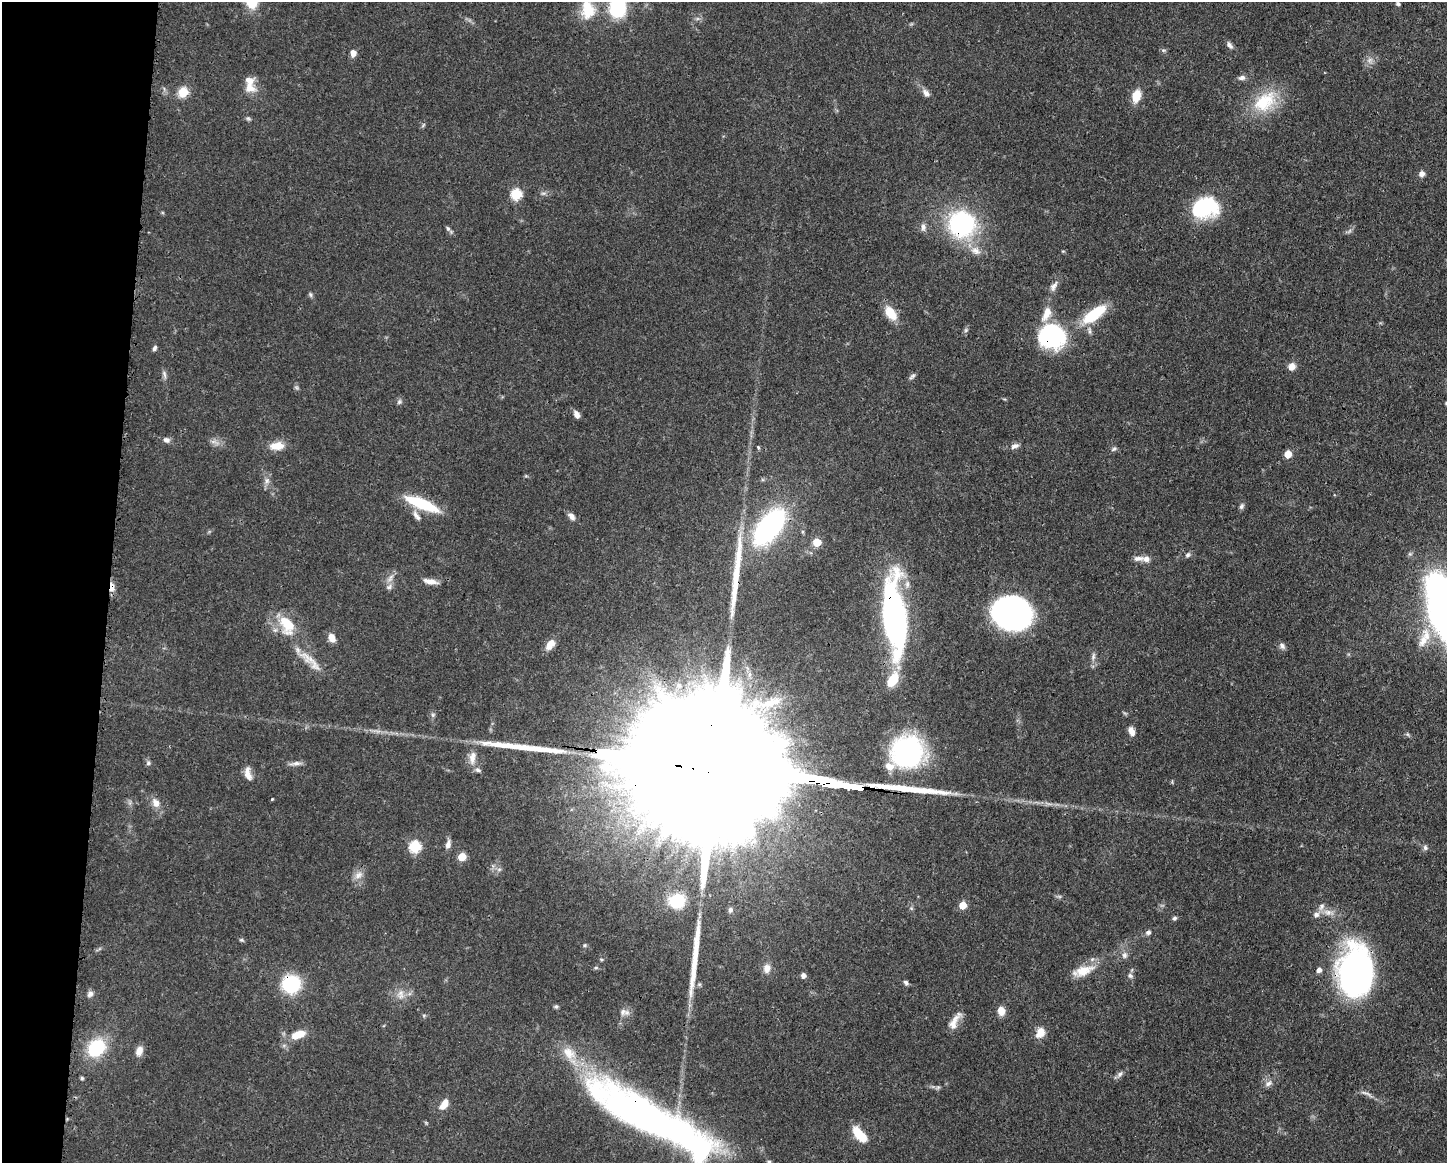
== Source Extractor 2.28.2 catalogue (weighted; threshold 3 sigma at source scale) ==
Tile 7 of 3 x 4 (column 1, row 3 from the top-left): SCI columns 117-1561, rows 1162-2322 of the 4680 x 4646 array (HDU 1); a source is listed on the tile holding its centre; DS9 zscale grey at full resolution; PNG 1449 x 1165 px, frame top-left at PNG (2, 2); no overlay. Shown black and unused: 8% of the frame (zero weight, under 3 of 4 exposures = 1% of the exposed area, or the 3 px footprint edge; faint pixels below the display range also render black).
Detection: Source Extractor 2.28.2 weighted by HDU 2 'WHT'; one run over the whole footprint, this tile lists its part. Background 0.0549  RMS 0.0032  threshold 0.0146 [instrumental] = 3 sigma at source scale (4.5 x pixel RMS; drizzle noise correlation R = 1.50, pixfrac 1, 0.05/0.05 arcsec/px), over >= 5 px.
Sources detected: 142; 4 too faint to see at this stretch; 2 inside a brighter object's white glare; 4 long thin detections or spike segments (spike, bleed or trail) — not listed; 15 inside a brighter listed object's ellipse — not listed separately; the other 117 listed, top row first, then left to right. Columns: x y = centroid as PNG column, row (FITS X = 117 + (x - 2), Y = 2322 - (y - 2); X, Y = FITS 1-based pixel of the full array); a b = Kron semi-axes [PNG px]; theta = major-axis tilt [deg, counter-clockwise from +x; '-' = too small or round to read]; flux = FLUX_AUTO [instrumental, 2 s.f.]
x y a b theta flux
1398 4 6 4 -26 0.55
617 7 20 14 89 24
588 9 28 19 -83 9.2
1229 45 10 6 -55 1.2
1163 50 6 4 -17 0.52
353 53 8 6 87 2
1242 78 9 6 8 1.2
250 87 19 13 -32 4.2
183 92 6 5 - 16
926 93 10 7 -47 1.8
1136 96 12 8 74 6.5
1265 102 37 23 37 16
248 119 7 5 -42 0.59
423 125 7 4 53 0.49
1422 174 7 7 - 1.5
516 194 6 6 - 22
1205 208 28 21 15 25
962 224 14 13 - 73
923 227 10 6 -83 1.3
448 228 8 5 -62 0.72
976 251 15 10 -37 3.1
1054 286 16 7 60 2
310 295 7 5 -70 0.6
890 313 19 10 -53 5.9
1094 314 33 12 38 14
966 330 7 5 47 0.66
1052 336 31 28 -16 32
154 348 6 4 65 0.87
1292 366 9 8 - 2.4
164 374 12 5 -73 1
912 376 10 5 38 0.83
399 402 7 6 - 0.8
1446 403 5 4 - 0.37
577 415 9 6 -59 1.7
166 440 9 6 -20 1.3
214 442 14 4 -17 1.4
277 446 19 10 5 4.3
1015 446 12 7 19 1.4
758 447 4 3 - 0.55
1114 449 8 5 37 0.7
1288 454 5 5 - 5.2
267 481 8 6 88 1.3
422 504 41 11 -22 15
1242 506 8 6 58 0.83
416 516 17 7 -58 1.9
571 516 10 7 -46 1.5
769 527 28 14 52 83
817 542 5 5 - 8.9
1188 555 8 5 40 0.81
1138 558 16 7 1 1.9
390 578 14 6 56 1.7
430 581 18 6 -10 2.6
1438 585 8 6 -59 8.9
112 587 12 5 89 2.4
1010 612 33 25 -1 110
895 617 83 22 -85 84
289 625 29 17 74 8.3
1426 635 22 10 -71 5.8
332 638 9 7 -67 3.1
550 644 13 8 51 3.4
1282 646 10 6 -49 1.1
1093 657 9 6 80 1.2
309 658 35 11 -26 5.8
678 685 6 5 - 0.62
1131 731 10 6 -69 2.3
1407 734 6 4 -71 0.48
907 752 35 34 - 49
472 758 19 9 81 3.7
148 763 7 6 - 0.79
296 763 17 5 6 1.6
710 767 172 27 -8 61000
248 773 18 8 -77 2.7
272 799 4 2 - 0.28
156 803 14 10 -65 2.7
448 844 11 7 79 1.6
415 847 6 6 - 25
1425 848 7 6 - 0.89
462 857 6 5 - 7.5
358 875 13 9 34 2.3
677 901 16 14 17 10
963 905 6 6 - 5.2
730 910 6 5 - 0.72
1328 912 18 8 -10 3
1174 918 6 5 - 0.65
1148 932 5 5 - 1.1
242 940 6 5 - 0.52
585 945 6 4 0 0.52
1124 955 9 7 63 1.3
596 968 6 4 0 0.48
767 968 12 10 78 2.3
1084 970 28 13 21 6.5
1319 970 6 5 - 1.3
1356 971 52 34 -89 93
803 976 6 5 - 1.2
1130 976 8 7 - 0.97
906 983 7 5 -43 0.8
291 984 16 15 - 21
90 994 9 7 40 1.2
400 994 14 10 87 3
556 1007 6 5 - 0.57
1001 1011 9 7 -80 3.3
623 1012 10 9 - 1.8
424 1015 6 4 18 0.44
955 1021 26 8 61 3.4
1041 1031 12 10 -79 3.2
298 1034 18 8 17 5.7
96 1048 15 12 44 23
139 1051 12 8 72 2.6
1120 1074 11 6 42 1.2
82 1078 5 4 - 0.45
1268 1083 11 7 32 1.5
938 1087 7 4 19 0.59
1366 1093 20 4 -22 1.4
444 1104 14 8 56 3.2
649 1117 143 34 -28 160
859 1134 17 8 -50 8.8
769 1162 7 5 88 0.7
Overlapping masked pixels (flux is a lower limit): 8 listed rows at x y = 962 224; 1052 336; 112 587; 895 617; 710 767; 1356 971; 291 984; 649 1117
Isophote crosses this tile's border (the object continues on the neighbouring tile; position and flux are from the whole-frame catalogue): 4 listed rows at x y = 617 7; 588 9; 1446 403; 769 1162